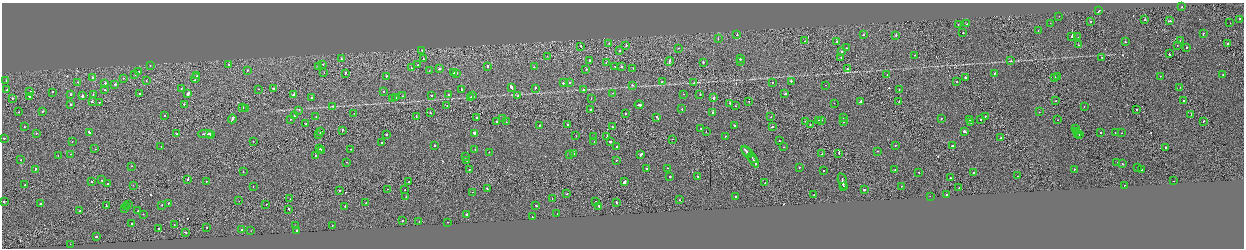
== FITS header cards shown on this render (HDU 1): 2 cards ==
NAXIS1  =                 2484
NAXIS2  =                  492

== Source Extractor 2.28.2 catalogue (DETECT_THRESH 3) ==
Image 2484 x 492 px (HDU 1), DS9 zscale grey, zoomed out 1/2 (1 PNG px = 2 x 2 image px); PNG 1246 x 250 px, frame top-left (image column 1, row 491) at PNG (2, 3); each listed source drawn as its Kron ellipse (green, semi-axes under 4 px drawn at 4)
Background -0.00265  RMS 0.062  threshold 0.186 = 3 sigma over >= 5 px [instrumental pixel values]
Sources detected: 378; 27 cannot appear on this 1/2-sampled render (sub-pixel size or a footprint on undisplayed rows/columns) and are neither listed nor drawn; the other 351 listed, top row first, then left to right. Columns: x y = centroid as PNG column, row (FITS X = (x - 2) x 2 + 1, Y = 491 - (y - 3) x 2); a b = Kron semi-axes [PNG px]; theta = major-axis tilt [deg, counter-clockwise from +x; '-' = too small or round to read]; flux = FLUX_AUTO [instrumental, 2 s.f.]
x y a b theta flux
1182 7 2 2 - 53
1098 11 3 2 - 190
1059 16 2 1 - 21
1239 19 2 2 - 120
1145 20 2 2 - 240
1091 21 2 2 - 27
1169 21 3 2 - 120
1050 23 2 2 - 15
1230 23 2 1 - 13
966 24 2 2 - 40
958 25 2 1 - 44
1038 31 2 1 - 21
963 33 2 2 - 38
1203 34 3 2 - 41
737 35 2 2 - 41
863 35 2 2 - 74
896 35 2 2 - 100
1072 36 2 2 - 1000
1078 37 2 1 - 15
718 38 2 2 - 47
1180 40 2 1 - 34
805 41 2 1 - 29
837 41 2 2 - 42
1125 42 2 2 - 51
609 43 2 1 - 30
1228 43 2 1 - 51
626 45 2 2 - 87
1078 45 2 1 - 120
581 46 2 2 - 73
1177 46 2 1 - 21
679 48 2 2 - 16
846 48 2 2 - 17
1186 48 2 2 - 120
422 51 2 2 - 54
620 51 2 1 - 36
842 52 2 2 - 43
1169 54 2 2 - 89
915 55 2 2 - 47
547 56 2 1 - 20
841 57 2 2 - 43
1101 57 2 1 - 31
341 59 2 1 - 34
423 59 2 2 - 52
740 59 2 2 - 93
1011 60 2 2 - 46
589 61 2 2 - 37
669 61 4 1 - 170
741 61 2 1 - 110
606 62 2 1 - 36
703 62 2 2 - 180
323 64 2 1 - 35
150 65 2 2 - 15
229 65 2 2 - 55
418 65 2 2 - 44
318 66 2 2 - 180
488 66 2 2 - 130
615 66 2 1 - 37
534 67 2 2 - 89
621 67 2 2 - 88
411 68 2 2 - 63
633 68 2 1 - 23
440 69 2 2 - 290
586 69 2 2 - 59
847 69 2 1 - 29
247 70 2 2 - 54
429 71 2 1 - 15
139 72 2 2 - 23
324 72 2 1 - 29
345 73 2 2 - 32
453 73 2 2 - 88
457 73 2 2 - 52
135 74 2 2 - 75
994 74 3 2 - 100
1223 74 2 2 - 28
197 75 3 1 - 120
887 75 2 1 - 29
386 76 2 1 - 300
1160 76 2 2 - 41
966 77 3 2 - 140
1055 77 2 1 - 85
1057 77 2 2 - 110
93 78 2 2 - 56
123 78 2 2 - 33
196 78 5 2 - 240
6 81 2 1 - 32
146 81 2 1 - 21
791 81 2 2 - 170
78 82 2 2 - 46
662 82 2 2 - 47
773 82 2 1 - 26
957 82 2 1 - 26
105 83 2 2 - 56
564 83 2 2 - 100
569 83 2 2 - 55
694 83 2 2 - 87
115 84 2 2 - 77
632 85 2 2 - 44
825 85 2 1 - 29
511 87 4 2 - 180
1180 87 2 1 - 23
535 88 3 2 - 120
181 89 2 2 - 41
259 89 2 1 - 21
273 89 2 2 - 68
461 89 2 2 - 60
7 90 2 1 - 25
105 90 2 2 - 66
583 90 2 1 - 31
899 90 2 1 - 36
30 92 3 2 - 130
52 92 2 2 - 66
384 92 2 2 - 48
613 93 2 2 - 21
93 94 2 1 - 26
140 94 2 1 - 45
188 94 3 2 - 410
294 94 3 2 - 93
683 94 2 1 - 55
700 94 2 1 - 42
785 94 2 2 - 93
70 95 2 2 - 88
82 95 2 2 - 290
431 95 2 2 - 46
448 95 2 2 - 40
30 96 3 2 - 390
403 96 2 2 - 26
472 96 2 2 - 100
518 96 2 2 - 40
396 97 2 2 - 25
12 98 2 2 - 27
312 98 2 2 - 67
471 98 3 2 - 120
714 98 2 2 - 320
392 99 2 2 - 41
591 99 2 1 - 37
1184 100 2 2 - 37
749 101 2 1 - 41
1056 101 2 2 - 58
92 102 2 2 - 87
100 102 2 1 - 24
860 102 3 2 - 170
899 102 2 1 - 45
730 103 2 1 - 54
834 103 2 1 - 16
70 104 2 2 - 86
184 104 2 2 - 62
639 105 4 2 - 160
333 106 2 2 - 58
447 106 2 1 - 63
735 106 2 2 - 24
1084 106 2 1 - 45
243 107 2 1 - 22
245 108 2 1 - 43
682 109 2 2 - 33
299 110 2 2 - 56
591 110 2 2 - 51
1136 110 2 1 - 160
42 111 2 2 - 79
18 112 2 2 - 34
1039 112 2 2 - 30
354 113 2 1 - 26
430 113 2 2 - 32
625 113 2 2 - 120
713 113 2 1 - 290
164 115 2 2 - 41
1191 115 2 1 - 11
294 116 2 2 - 61
416 116 2 1 - 63
985 116 2 1 - 64
316 117 2 2 - 31
477 117 2 2 - 92
657 117 3 2 - 330
771 117 2 1 - 28
843 117 2 2 - 25
502 118 2 2 - 23
941 118 2 2 - 25
232 119 4 2 - 380
291 119 2 2 - 23
818 120 2 2 - 120
969 120 2 2 - 18
980 120 2 1 - 39
1058 120 2 1 - 16
496 121 2 2 - 140
806 121 2 1 - 58
821 121 2 2 - 79
1203 121 2 2 - 160
506 122 2 2 - 26
844 122 2 2 - 26
971 122 2 2 - 23
306 123 2 2 - 29
567 124 2 2 - 59
539 125 2 2 - 60
810 125 2 1 - 28
734 126 2 2 - 93
24 127 2 2 - 33
612 127 2 2 - 110
772 127 2 2 - 170
701 128 2 2 - 23
1075 129 2 2 - 65
342 130 3 1 - 74
964 131 3 2 - 530
1077 131 2 1 - 150
89 132 3 2 - 220
320 132 2 2 - 37
706 132 2 2 - 25
1115 132 2 2 - 44
36 133 2 2 - 40
474 133 2 2 - 1000
1100 133 2 2 - 40
1122 133 2 1 - 16
177 134 2 2 - 53
205 134 7 1 1 310
211 134 4 2 - 150
387 134 2 2 - 90
1078 134 2 1 - 65
319 135 2 1 - 24
1079 135 2 2 - 87
576 136 2 1 - 22
726 136 2 1 - 25
593 137 2 1 - 15
607 137 2 1 - 62
4 138 2 2 - 36
1001 138 2 2 - 22
672 139 2 1 - 20
253 141 2 1 - 29
779 141 2 1 - 59
72 142 2 1 - 36
382 142 2 2 - 38
594 142 2 2 - 34
610 142 2 2 - 150
435 145 2 2 - 63
895 145 2 2 - 19
952 145 2 2 - 75
617 146 2 2 - 50
161 147 2 1 - 25
784 147 2 1 - 23
1165 147 2 2 - 100
95 149 2 2 - 38
320 149 2 2 - 79
350 149 2 2 - 71
322 150 2 2 - 88
475 150 2 1 - 47
877 151 2 2 - 24
489 152 2 2 - 45
747 152 7 2 -48 330
839 153 3 1 - 100
71 154 2 2 - 22
573 154 2 2 - 190
822 154 2 2 - 65
58 155 2 2 - 21
315 155 2 1 - 70
570 155 2 2 - 23
640 155 3 2 - 180
749 155 10 2 -48 340
466 156 2 2 - 29
752 158 2 1 - 140
21 160 2 1 - 50
616 160 2 2 - 44
754 160 7 1 -60 380
467 161 2 1 - 15
346 162 2 2 - 32
1117 163 2 2 - 18
1122 164 2 2 - 62
131 166 2 2 - 39
799 167 2 2 - 65
1137 167 2 2 - 36
647 168 2 2 - 43
668 168 2 1 - 13
35 169 2 2 - 87
469 169 2 1 - 37
1074 169 2 2 - 23
1141 169 2 2 - 44
895 170 2 2 - 25
243 171 2 2 - 78
824 171 2 2 - 28
919 172 2 2 - 22
973 172 2 2 - 61
1017 176 2 1 - 33
670 177 2 2 - 71
698 177 3 2 - 95
950 178 2 1 - 31
188 179 2 2 - 160
102 180 2 2 - 150
91 181 2 2 - 48
206 181 2 2 - 21
842 181 8 2 -78 370
1174 181 2 1 - 20
409 182 2 2 - 110
625 182 3 2 - 880
765 183 2 2 - 51
108 184 2 2 - 25
25 185 2 1 - 19
133 185 2 1 - 34
1125 185 2 2 - 71
843 186 3 1 - 110
901 186 2 2 - 24
253 187 2 1 - 20
959 188 2 1 - 37
388 189 2 1 - 14
487 189 2 2 - 44
340 190 2 2 - 54
405 190 2 1 - 28
864 190 2 2 - 450
472 192 2 1 - 15
567 194 2 2 - 24
814 194 2 2 - 57
946 195 2 2 - 97
736 196 2 2 - 87
930 196 2 2 - 43
406 197 2 1 - 19
552 198 2 2 - 15
290 199 2 1 - 10
680 200 2 2 - 26
4 201 2 2 - 32
239 201 2 1 - 18
596 202 2 2 - 120
617 202 3 2 - 87
40 203 3 2 - 79
168 203 2 2 - 60
366 203 2 1 - 42
129 204 2 1 - 25
266 204 2 1 - 45
106 205 3 1 - 120
162 205 2 2 - 30
536 205 2 2 - 73
599 206 2 2 - 110
127 207 2 2 - 57
345 207 3 2 - 140
125 208 2 2 - 25
289 209 2 2 - 110
80 211 2 2 - 58
138 211 2 2 - 22
143 214 2 1 - 27
557 214 2 1 - 160
467 215 2 2 - 150
532 217 2 2 - 34
402 221 2 2 - 240
419 222 2 1 - 14
448 222 2 1 - 21
132 224 2 2 - 92
174 225 2 1 - 37
295 226 2 2 - 39
332 226 2 1 - 21
207 228 2 2 - 43
158 229 2 2 - 60
242 230 2 2 - 310
251 231 2 1 - 16
296 231 2 1 - 43
185 232 2 2 - 150
96 237 2 2 - 100
70 244 2 1 - 25
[27 sub-pixel or undisplayed-footprint detections neither listed nor drawn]